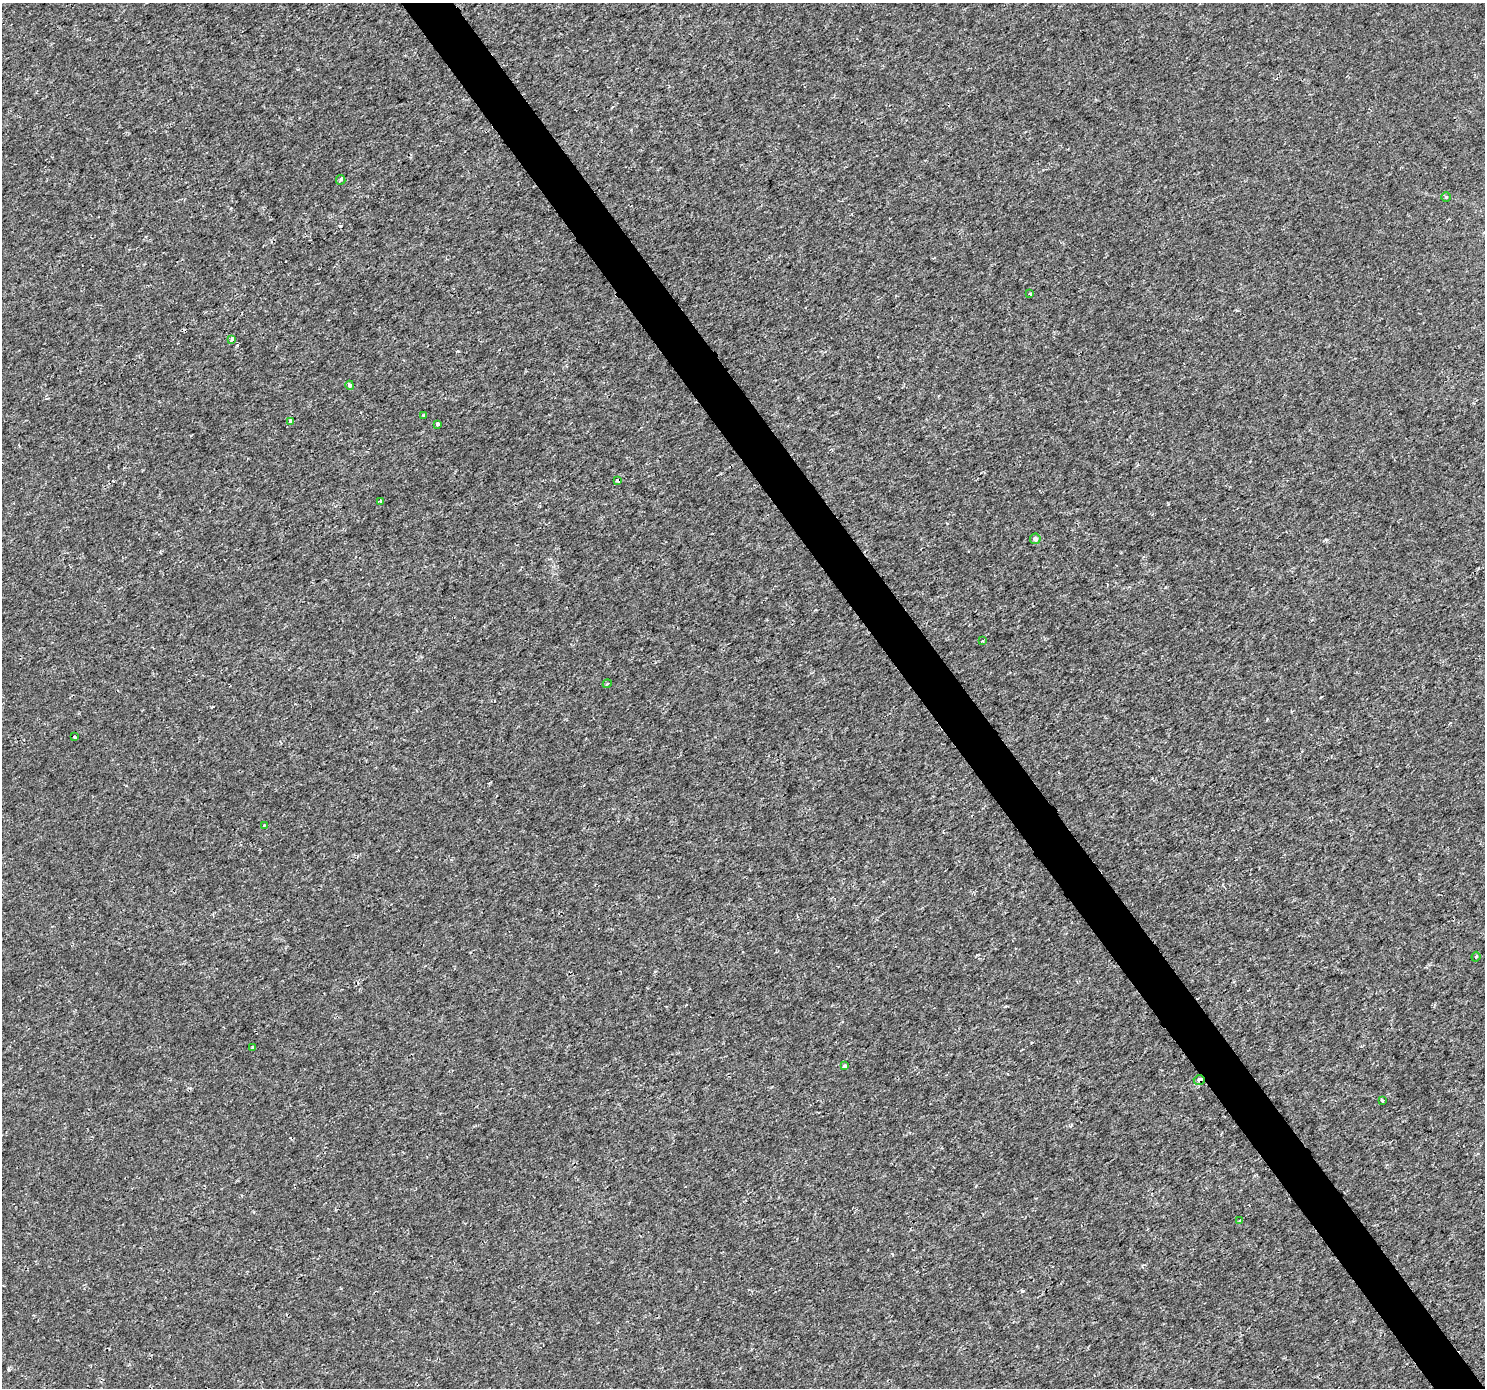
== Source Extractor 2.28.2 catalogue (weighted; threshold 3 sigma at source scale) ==
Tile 6 of 4 x 4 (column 2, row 2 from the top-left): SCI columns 1488-2970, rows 2962-4347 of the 5937 x 5860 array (HDU 1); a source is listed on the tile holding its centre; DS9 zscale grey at full resolution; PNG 1487 x 1390 px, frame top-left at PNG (2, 3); each listed source drawn as its Kron ellipse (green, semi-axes under 4 px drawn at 4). Shown black and unused: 3% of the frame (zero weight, under 2 of 3 exposures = <1% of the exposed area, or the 3 px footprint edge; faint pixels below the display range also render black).
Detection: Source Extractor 2.28.2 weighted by HDU 2 'WHT'; one run over the whole footprint, this tile lists its part. Background 4.83e-04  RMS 0.0015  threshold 0.00658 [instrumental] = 3 sigma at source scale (4.5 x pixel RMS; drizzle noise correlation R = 1.50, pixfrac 1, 0.0396/0.0396 arcsec/px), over >= 5 px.
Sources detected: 21; all 21 listed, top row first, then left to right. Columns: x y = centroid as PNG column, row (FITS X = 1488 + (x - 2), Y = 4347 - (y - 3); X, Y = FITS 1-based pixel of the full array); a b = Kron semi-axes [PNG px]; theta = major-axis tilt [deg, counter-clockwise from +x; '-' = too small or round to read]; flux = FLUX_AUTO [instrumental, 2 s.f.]
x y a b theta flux
341 180 5 4 - 0.25
1446 197 5 5 - 0.18
1030 293 3 3 - 0.45
232 339 4 3 - 1.2
350 385 4 4 - 0.38
424 416 4 4 - 0.19
291 421 4 3 - 0.73
438 424 4 3 - 0.88
618 481 4 3 - 0.54
380 501 4 3 - 0.16
1035 539 5 5 - 0.6
983 641 4 3 - 0.17
607 684 4 3 - 0.16
75 736 3 3 - 0.33
264 825 4 4 - 0.21
1476 957 5 3 - 0.21
253 1048 3 3 - 0.26
844 1066 4 3 - 0.28
1199 1080 5 4 - 0.62
1382 1100 4 3 - 0.66
1240 1221 4 3 - 0.18
Overlapping masked pixels (flux is a lower limit): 2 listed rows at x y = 618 481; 1199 1080
Unlisted compact peaks at least as high as the median listed source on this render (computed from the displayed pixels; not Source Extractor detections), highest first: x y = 1022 1291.